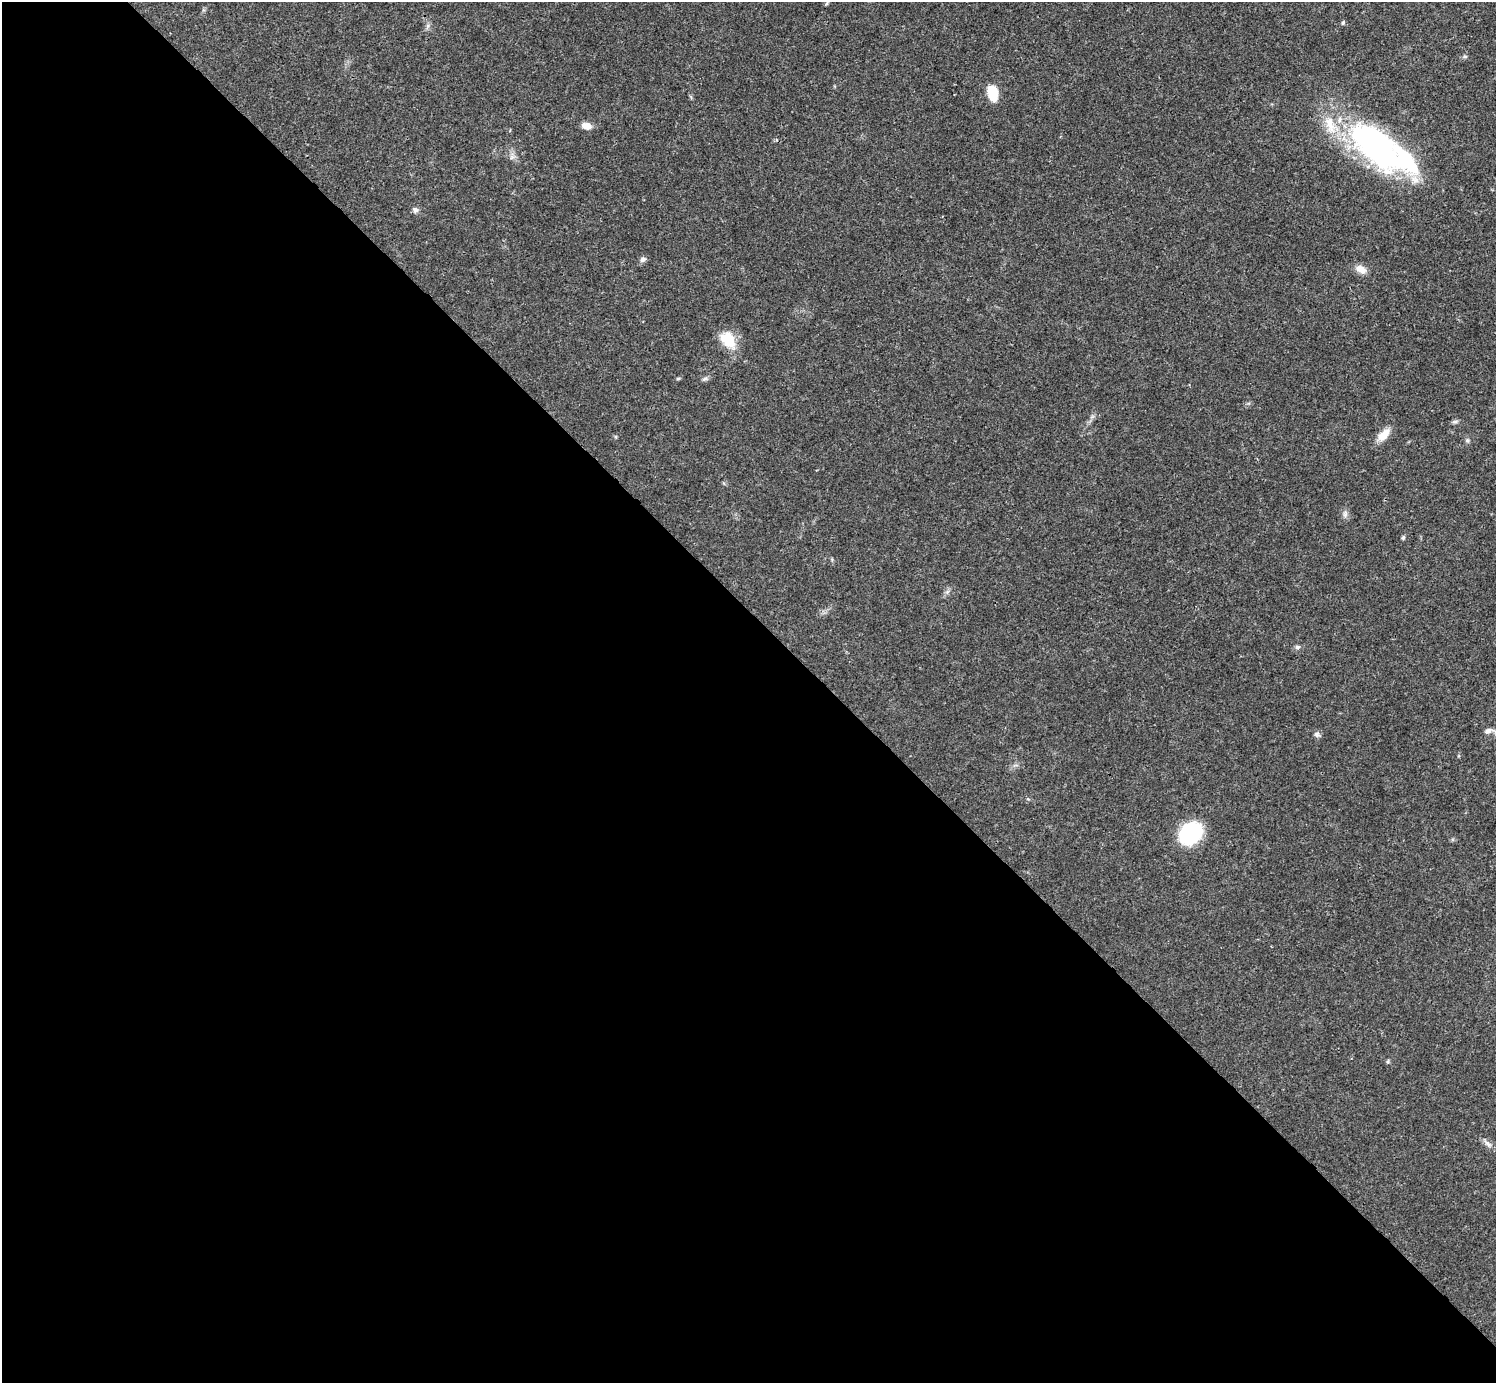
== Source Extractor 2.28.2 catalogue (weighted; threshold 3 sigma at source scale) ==
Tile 9 of 4 x 4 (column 1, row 3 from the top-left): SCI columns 1-1494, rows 1539-2919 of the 5981 x 5981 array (HDU 1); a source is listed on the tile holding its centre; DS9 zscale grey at full resolution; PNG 1498 x 1385 px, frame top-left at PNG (2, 2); no overlay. Shown black and unused: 55% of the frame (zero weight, under 3 of 4 exposures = <1% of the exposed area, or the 3 px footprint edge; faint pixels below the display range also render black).
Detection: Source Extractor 2.28.2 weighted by HDU 2 'WHT'; one run over the whole footprint, this tile lists its part. Background 0.0208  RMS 0.0022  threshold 0.0101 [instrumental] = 3 sigma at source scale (4.5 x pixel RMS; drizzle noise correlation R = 1.50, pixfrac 1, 0.05/0.05 arcsec/px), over >= 5 px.
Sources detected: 29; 3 inside a brighter object's white glare — not listed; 2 inside a brighter listed object's ellipse — not listed separately; the other 24 listed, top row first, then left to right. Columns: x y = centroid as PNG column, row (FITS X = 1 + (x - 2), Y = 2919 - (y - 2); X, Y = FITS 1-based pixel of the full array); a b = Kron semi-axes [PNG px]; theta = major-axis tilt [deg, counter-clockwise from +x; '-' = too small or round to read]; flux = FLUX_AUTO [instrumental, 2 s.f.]
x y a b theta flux
827 3 6 3 71 0.26
1343 23 5 4 - 0.48
1465 56 6 4 1 0.35
993 93 16 10 -76 5.2
691 97 6 4 -71 0.3
586 126 10 7 -11 2
1378 147 88 33 -36 55
415 210 8 7 - 0.73
643 259 7 6 - 0.75
1361 269 15 9 -22 2
728 340 24 15 -53 5.4
678 379 6 4 2 0.27
705 379 9 5 26 0.55
1455 422 10 4 11 0.5
1383 435 19 10 43 2.9
1467 440 7 6 - 0.49
1345 514 10 6 81 0.81
1403 538 6 5 - 0.32
1297 647 7 5 13 0.55
1488 731 11 6 20 0.99
1317 735 9 6 -31 0.69
1191 833 18 14 42 24
1388 1061 6 4 72 0.29
1488 1144 14 6 -41 1.1